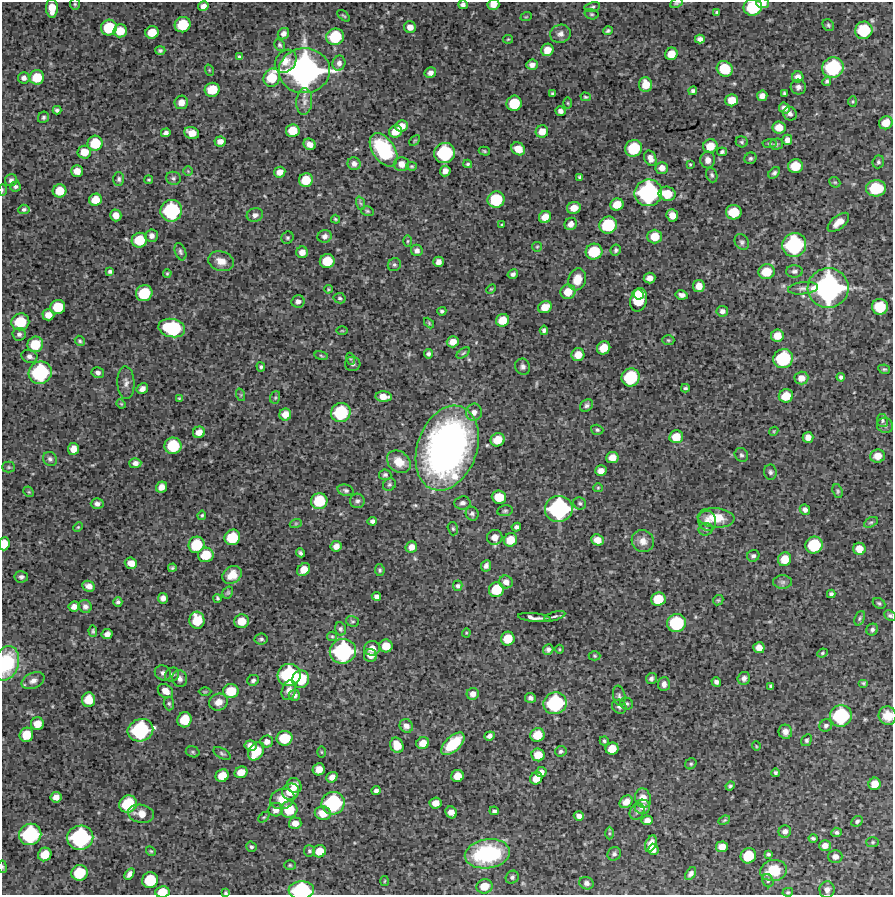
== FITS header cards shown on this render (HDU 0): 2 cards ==
NAXIS1  =                  891 /Length X axis
NAXIS2  =                  893 /Length Y axis

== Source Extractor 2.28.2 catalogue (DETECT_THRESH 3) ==
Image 891 x 893 px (HDU 0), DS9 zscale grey, 1 PNG px = 1 image px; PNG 895 x 897 px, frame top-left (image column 1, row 893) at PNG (2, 2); each listed source drawn as its Kron ellipse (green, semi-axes under 4 px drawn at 4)
Background 4560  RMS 230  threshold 699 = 3 sigma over >= 5 px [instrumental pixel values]
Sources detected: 458; all 458 listed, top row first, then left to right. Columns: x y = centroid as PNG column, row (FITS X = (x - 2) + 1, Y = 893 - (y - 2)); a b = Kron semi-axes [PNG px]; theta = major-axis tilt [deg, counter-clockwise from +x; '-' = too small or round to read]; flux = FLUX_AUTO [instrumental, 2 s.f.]
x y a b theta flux
676 3 7 4 25 2.3e+04
762 3 6 5 - 1.2e+05
75 4 6 5 - 2.4e+04
493 4 6 5 - 1.3e+05
463 5 5 4 - 5.0e+04
203 6 5 5 - 7.6e+04
592 7 8 5 12 3.3e+04
753 7 9 8 - 7.9e+05
52 8 9 6 -89 2.3e+05
717 12 4 3 - 2.2e+04
591 14 7 5 -15 2.9e+04
344 16 7 3 -39 1.8e+04
526 17 6 3 18 1.4e+04
183 25 8 7 - 5.0e+05
828 25 6 5 - 2.9e+04
410 27 6 6 - 1.3e+05
109 28 8 7 - 5.5e+05
864 30 9 8 - 7.0e+05
120 31 7 6 - 2.5e+05
608 31 5 4 - 3.0e+04
152 32 7 6 - 2.7e+05
283 34 6 5 - 6.6e+04
560 34 10 9 - 8.5e+04
335 37 9 8 - 6.1e+05
508 39 5 4 - 1.8e+04
700 39 5 4 - 6.5e+04
280 45 6 5 - 2.7e+04
547 50 6 6 - 1.8e+05
160 51 5 4 - 3.2e+04
671 54 6 6 - 2.0e+05
239 57 4 4 - 2.7e+04
286 61 12 9 52 1.4e+05
339 63 7 6 - 6.3e+04
532 65 5 5 - 7.9e+04
833 67 11 10 - 1.2e+06
725 69 8 7 - 5.1e+05
209 70 6 3 -72 1.5e+04
304 71 25 22 2 5.5e+06
430 73 6 5 - 7.4e+04
37 77 7 7 - 3.9e+05
798 77 5 5 - 9.0e+04
24 78 6 5 - 6.1e+04
272 78 9 8 - 4.2e+05
827 81 5 4 - 3.0e+04
646 85 7 6 - 2.2e+05
798 87 7 7 - 6.9e+04
212 90 7 7 - 3.6e+05
693 91 4 4 - 3.3e+04
552 93 4 3 - 2.6e+04
784 93 4 3 - 2.6e+04
762 96 5 5 - 1.0e+05
586 97 5 3 - 2.1e+04
732 100 6 6 - 2.1e+05
304 101 13 8 85 9.8e+04
853 101 5 4 - 1.8e+04
181 102 7 6 - 1.2e+05
514 103 8 7 - 4.9e+05
568 103 6 4 -89 1.7e+04
784 108 6 5 - 8.2e+04
57 110 4 4 - 3.3e+04
560 111 5 4 - 6.6e+04
790 114 7 6 - 5.5e+04
43 117 6 5 - 3.2e+04
886 123 7 6 - 2.3e+05
402 126 6 5 - 1.3e+05
779 128 6 6 - 1.9e+05
293 131 7 6 - 2.6e+05
395 131 6 6 - 1.9e+05
542 131 6 6 - 1.5e+05
166 133 5 4 - 5.0e+04
192 133 7 6 - 1.8e+05
787 140 5 5 - 9.0e+04
220 141 5 5 - 8.9e+04
415 141 6 4 45 2.0e+04
742 142 6 5 - 2.8e+04
95 143 7 7 - 4.4e+05
770 143 7 4 5 2.7e+04
310 144 6 5 - 1.1e+05
776 144 6 5 - 2.6e+04
710 146 7 6 - 2.5e+05
634 148 8 8 - 6.5e+05
518 149 7 6 - 1.7e+05
384 150 18 11 -56 1.2e+06
484 151 6 4 -16 2.3e+04
84 152 7 6 - 2.1e+05
722 152 5 4 - 3.0e+04
445 153 10 10 - 1.2e+06
650 158 8 5 -66 9.6e+04
750 158 6 5 - 3.2e+04
708 160 8 7 - 9.9e+04
878 162 6 5 - 3.4e+04
354 164 6 6 - 7.0e+04
401 164 7 7 - 1.2e+05
468 164 4 3 - 2.2e+04
690 164 3 3 - 1.5e+04
412 166 5 4 - 1.9e+04
795 166 7 7 - 3.7e+05
662 168 6 6 - 1.0e+05
77 171 6 5 - 1.4e+05
188 171 5 5 - 2.2e+04
445 171 5 5 - 9.9e+04
280 172 6 5 - 1.2e+05
774 173 7 4 43 3.8e+04
712 175 7 5 -71 3.3e+04
580 177 4 4 - 2.8e+04
173 178 7 6 - 3.8e+04
119 179 7 5 -89 3.8e+04
11 180 6 6 - 5.8e+04
149 180 4 3 - 1.8e+04
306 180 7 6 - 3.3e+05
835 182 6 5 - 2.2e+04
15 186 5 5 - 3.4e+04
876 188 10 8 5 7.4e+05
2 190 6 4 90 1.7e+04
60 191 7 6 - 3.0e+05
648 193 14 13 - 2.1e+06
667 194 8 7 - 3.2e+05
95 200 6 6 - 2.4e+05
496 200 8 8 - 6.6e+05
360 203 7 4 -70 2.7e+04
617 205 7 6 - 2.3e+05
574 208 7 6 - 1.6e+05
24 209 6 5 - 3.3e+04
171 211 11 10 - 1.3e+06
367 211 6 5 - 2.4e+04
734 212 8 7 - 4.5e+05
116 215 6 5 - 1.4e+05
255 215 8 7 - 6.3e+04
672 215 6 5 - 1.5e+05
545 217 6 6 - 1.8e+05
336 219 4 3 - 2.1e+04
838 222 13 6 39 1.4e+05
571 224 6 6 - 9.3e+04
502 225 3 3 - 1.7e+04
608 225 9 8 - 7.8e+05
151 236 6 6 - 7.1e+04
325 236 7 6 - 6.4e+04
655 236 7 7 - 2.7e+05
287 238 6 5 - 2.6e+04
139 240 8 7 - 4.2e+05
407 241 6 4 89 1.9e+04
742 242 8 6 -58 4.3e+04
794 245 12 12 - 1.6e+06
537 247 5 4 - 2.0e+04
417 250 6 5 - 6.7e+04
616 250 5 5 - 3.6e+04
180 252 9 5 -70 3.7e+04
302 252 6 6 - 1.2e+05
594 252 8 8 - 5.8e+05
221 261 13 9 -17 1.8e+05
327 261 7 7 - 3.8e+05
438 262 5 5 - 8.1e+04
394 265 7 6 - 3.4e+04
110 271 4 4 - 3.3e+04
794 271 8 6 1 5.0e+04
766 272 8 7 - 3.6e+05
167 273 4 3 - 1.8e+04
513 274 5 4 - 4.9e+04
650 278 6 5 - 1.1e+05
577 279 11 8 72 2.2e+05
699 286 6 5 - 1.5e+05
803 288 15 6 6 7.6e+04
828 288 20 20 - 4.1e+06
328 289 4 3 - 1.8e+04
491 289 6 3 43 1.6e+04
568 292 7 7 - 2.4e+05
144 293 8 8 - 5.8e+05
639 294 5 4 - 1.9e+05
682 295 6 4 -12 5.6e+04
340 298 6 5 - 2.9e+04
639 300 12 8 77 6.7e+05
298 301 7 6 - 6.1e+04
58 307 7 7 - 4.1e+05
545 307 7 6 - 2.0e+05
880 307 8 8 - 5.5e+05
442 311 4 4 - 2.8e+04
722 311 6 5 - 6.1e+04
48 315 6 5 - 1.4e+05
503 320 7 6 - 2.5e+05
20 322 9 8 - 5.8e+05
429 323 6 3 -47 1.7e+04
172 328 13 9 -12 1.3e+06
544 330 4 4 - 4.3e+04
342 331 5 3 - 1.5e+04
19 334 7 6 - 5.1e+04
777 336 6 6 - 2.0e+05
668 340 6 5 - 2.2e+04
80 341 5 4 - 2.4e+04
453 342 6 5 - 1.4e+05
35 344 8 7 - 4.1e+05
604 348 7 6 - 2.5e+05
463 353 8 3 36 2.4e+04
428 354 4 4 - 4.5e+04
578 355 6 6 - 1.9e+05
29 356 8 6 -19 6.5e+04
321 356 7 3 -10 2.0e+04
351 359 6 4 -70 2.0e+04
783 359 10 9 - 1.1e+06
353 364 7 7 - 4.3e+04
261 367 5 4 - 2.7e+04
523 367 8 7 - 5.1e+04
884 369 6 4 -10 2.9e+04
40 373 12 11 - 1.4e+06
98 373 6 5 - 5.3e+04
631 377 9 8 - 8.5e+05
841 377 4 4 - 3.5e+04
801 378 7 6 - 1.4e+05
126 383 16 8 -87 8.5e+04
685 388 4 3 - 2.4e+04
142 389 6 5 - 8.2e+04
241 395 6 4 -72 2.1e+04
786 396 7 6 - 2.9e+05
275 397 6 5 - 2.5e+04
384 397 8 5 -5 1.5e+05
179 398 4 3 - 1.8e+04
121 404 5 4 - 1.5e+04
586 405 7 5 37 4.1e+04
341 412 10 9 - 9.2e+05
474 412 8 8 - 8.5e+04
285 414 6 6 - 1.5e+05
882 421 6 5 - 3.1e+04
885 425 8 7 - 4.5e+04
597 430 6 5 - 3.0e+04
774 431 5 3 - 1.5e+04
199 432 6 5 - 1.4e+05
676 437 7 6 - 2.3e+05
808 437 5 5 - 1.2e+05
498 440 7 6 - 2.6e+05
173 446 8 8 - 6.6e+05
447 448 44 29 71 7.3e+06
73 449 6 5 - 1.4e+05
741 455 7 6 - 3.7e+04
878 456 7 6 - 1.8e+05
612 457 6 5 - 1.5e+05
50 459 7 6 - 4.3e+04
399 462 13 10 -38 2.4e+05
135 463 6 5 - 6.8e+04
9 467 6 5 - 2.7e+04
601 471 6 5 - 1.1e+05
770 472 8 6 -87 4.1e+04
385 475 6 5 - 3.5e+04
389 485 7 6 - 3.3e+04
162 487 6 5 - 1.2e+05
598 488 5 4 - 1.7e+04
346 490 8 5 -17 3.8e+04
838 491 7 5 -71 2.7e+04
29 492 6 4 -44 2.1e+04
499 497 7 6 - 3.5e+05
319 501 8 8 - 5.6e+05
357 501 7 7 - 4.8e+04
462 503 8 6 7 5.4e+04
580 503 6 6 - 3.3e+04
97 504 6 5 - 6.4e+04
559 509 14 13 - 2.1e+06
805 510 5 5 - 4.9e+04
505 511 8 5 11 2.9e+04
472 514 7 6 - 4.2e+04
202 515 4 4 - 2.3e+04
716 518 18 9 -5 3.7e+05
372 521 5 4 - 4.0e+04
707 521 10 9 - 9.5e+04
871 522 7 4 28 2.9e+04
296 523 6 4 19 1.9e+04
78 527 5 3 - 1.5e+04
516 527 5 4 - 4.1e+04
453 529 7 5 -74 2.7e+04
706 529 7 6 - 3.6e+04
232 537 8 7 - 5.3e+05
495 537 8 7 - 1.3e+05
510 540 7 6 - 2.4e+05
597 540 6 5 - 1.4e+05
643 541 11 11 - 1.4e+05
4 544 7 5 85 2.4e+05
196 545 8 8 - 5.6e+05
814 545 9 8 - 7.5e+05
336 546 5 5 - 1.0e+05
411 547 6 5 - 1.1e+05
859 549 6 6 - 1.8e+05
300 553 5 3 - 3.2e+04
206 555 8 7 - 3.9e+05
753 556 6 5 - 4.5e+04
784 559 7 6 - 2.3e+05
131 563 6 5 - 1.3e+05
486 566 6 5 - 5.4e+04
172 568 4 3 - 2.5e+04
304 570 7 5 49 1.7e+05
380 570 6 4 -81 2.5e+04
232 575 10 8 35 2.0e+05
21 577 7 5 6 4.4e+04
506 582 7 6 - 8.9e+04
783 582 9 7 0 5.2e+04
89 586 6 5 - 7.4e+04
458 586 5 4 - 3.3e+04
496 590 7 7 - 4.4e+05
228 592 6 5 - 2.6e+04
831 594 4 4 - 3.3e+04
376 596 5 4 - 5.9e+04
163 598 5 5 - 7.7e+04
217 598 4 3 - 2.8e+04
658 599 7 7 - 3.7e+05
718 600 6 4 42 2.0e+04
118 602 4 4 - 3.9e+04
879 603 7 5 -28 2.9e+04
74 606 5 5 - 8.8e+04
85 606 6 6 - 5.8e+04
555 616 11 4 16 3.4e+04
890 616 6 5 - 3.4e+04
534 618 16 4 -6 9.6e+04
860 618 8 5 68 2.8e+04
197 620 8 7 - 3.7e+05
242 621 7 7 - 2.5e+05
352 621 6 5 - 2.4e+04
676 623 9 9 - 9.2e+05
340 629 7 5 -75 3.4e+04
872 629 6 5 - 4.2e+04
93 631 6 4 -87 2.5e+04
466 633 4 4 - 1.6e+04
107 634 5 5 - 8.2e+04
332 636 5 4 - 2.3e+04
261 639 7 5 9 3.4e+04
508 639 7 6 - 3.1e+05
386 646 6 6 - 2.4e+05
372 648 8 7 - 1.2e+05
759 648 5 5 - 1.3e+05
548 649 5 5 - 4.9e+04
559 649 4 3 - 1.4e+04
343 651 13 12 - 1.8e+06
822 653 5 4 - 2.1e+04
370 655 7 6 - 1.0e+05
595 656 6 4 -1 2.0e+04
6 663 17 12 71 1.0e+06
163 673 8 7 - 5.4e+04
172 675 7 6 - 3.8e+04
289 675 11 11 - 1.5e+06
744 678 6 6 - 6.0e+04
180 679 8 7 - 6.6e+04
301 679 9 8 - 5.7e+05
651 679 6 5 - 4.4e+04
253 680 6 5 - 4.1e+04
33 681 12 7 23 8.7e+04
716 682 5 4 - 5.3e+04
863 683 5 4 - 2.4e+04
664 684 7 6 - 7.9e+04
771 686 4 3 - 2.0e+04
289 690 10 7 72 9.9e+04
165 691 8 6 -37 1.3e+05
231 691 8 7 - 3.8e+05
205 692 6 4 1 1.8e+04
473 694 6 6 - 8.7e+04
294 695 6 5 - 6.6e+04
619 696 10 6 -79 4.5e+04
530 698 5 5 - 5.0e+04
89 700 7 6 - 2.7e+05
219 702 9 8 - 1.3e+05
169 703 7 5 -87 3.1e+04
555 703 12 11 - 1.3e+06
626 704 6 6 - 3.4e+04
619 707 7 6 - 4.5e+04
841 716 11 10 - 1.3e+06
888 716 9 9 - 2.0e+05
185 720 7 7 - 3.7e+05
37 724 6 6 - 2.0e+05
406 726 7 6 - 8.2e+04
826 726 6 6 - 4.3e+04
140 730 13 11 20 1.4e+06
785 732 7 7 - 7.2e+04
26 735 7 6 - 3.2e+05
537 735 7 6 - 2.7e+05
489 736 5 4 - 6.4e+04
285 738 8 7 - 4.8e+05
807 740 6 5 - 2.7e+04
604 741 4 4 - 2.5e+04
267 742 6 6 - 8.6e+04
423 743 6 6 - 1.8e+05
453 744 14 7 44 6.1e+05
397 745 8 6 -66 2.4e+05
250 746 6 5 - 1.0e+05
756 746 5 3 - 1.3e+04
612 749 6 6 - 2.3e+05
256 751 10 7 56 4.1e+05
561 751 6 5 - 3.6e+04
193 752 7 5 -17 2.7e+04
321 752 6 3 -89 1.6e+04
222 753 9 5 -28 3.5e+04
538 755 7 6 - 2.1e+05
691 764 6 5 - 2.4e+04
319 769 6 6 - 1.5e+05
241 772 6 5 - 1.9e+05
541 772 5 5 - 7.3e+04
775 773 4 4 - 2.8e+04
222 776 7 6 - 2.4e+05
457 776 6 6 - 2.0e+05
332 777 6 5 - 8.7e+04
536 778 6 6 - 1.7e+05
875 784 6 6 - 1.8e+05
294 785 8 6 -47 1.3e+05
730 786 5 4 - 2.7e+04
376 790 4 4 - 4.3e+04
291 792 9 7 29 2.5e+05
56 797 5 5 - 1.1e+05
643 798 10 8 -73 1.6e+05
282 799 12 10 19 2.2e+05
626 802 7 5 39 1.2e+05
333 803 11 11 - 1.4e+06
436 803 6 5 - 1.4e+05
128 804 9 8 - 7.3e+05
642 807 8 7 - 9.4e+04
276 810 7 6 - 1.1e+05
289 810 8 8 - 4.0e+05
494 811 5 3 - 3.6e+04
451 812 6 5 - 1.1e+05
637 812 8 6 53 5.0e+04
323 813 8 7 - 2.2e+05
141 814 13 9 -11 1.8e+05
579 816 5 4 - 7.1e+04
264 817 6 4 43 2.1e+04
647 820 5 5 - 8.2e+04
724 820 6 4 21 2.1e+04
857 821 6 5 - 3.3e+04
295 823 6 5 - 1.2e+05
785 831 6 6 - 6.3e+04
836 832 5 4 - 3.6e+04
609 833 6 4 89 2.6e+04
30 834 11 10 - 1.3e+06
80 838 13 12 - 1.8e+06
813 838 4 3 - 2.9e+04
873 842 6 5 - 2.3e+04
651 844 9 5 68 1.2e+05
825 846 6 5 - 9.7e+04
251 847 5 5 - 3.2e+04
722 847 6 5 - 1.5e+05
653 849 5 5 - 7.8e+04
151 851 5 4 - 2.0e+04
309 851 6 5 - 2.9e+04
319 851 6 6 - 2.3e+05
45 854 7 6 - 2.7e+05
487 854 23 14 8 1.6e+06
614 854 7 6 - 4.3e+04
768 854 4 3 - 2.6e+04
748 856 8 7 - 5.1e+05
835 856 7 6 - 8.0e+04
290 865 6 5 - 2.3e+04
2 867 6 3 -81 1.8e+04
774 871 13 10 9 4.4e+05
79 873 8 7 - 5.5e+05
129 874 6 4 57 5.8e+04
691 874 7 4 54 5.3e+04
512 877 7 6 - 3.9e+04
150 880 8 8 - 5.8e+05
384 881 5 3 - 1.3e+04
768 881 7 5 -64 3.2e+04
586 883 7 6 - 5.7e+04
484 886 8 7 - 2.2e+05
301 890 13 9 3 1.4e+06
827 890 8 7 - 7.6e+04
162 892 7 5 5 3.2e+05
788 892 5 4 - 2.2e+04
226 893 3 3 - 2.2e+04
At the frame edge (FLAGS 8, measured only in part): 14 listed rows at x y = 676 3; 762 3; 493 4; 463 5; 753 7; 2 190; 4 544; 890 616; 6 663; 888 716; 2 867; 301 890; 162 892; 226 893

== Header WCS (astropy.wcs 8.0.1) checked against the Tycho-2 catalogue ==
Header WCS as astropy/WCSLIB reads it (CRVAL/CRPIX/CD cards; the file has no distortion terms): RA---TAN/DEC--TAN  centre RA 05:39:53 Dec -40:31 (84.97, -40.51 deg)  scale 1.01 arcsec/px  FOV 15.0' x 15.0'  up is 0 deg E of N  parity normal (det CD < 0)
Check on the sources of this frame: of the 60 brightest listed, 3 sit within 1.5 arcsec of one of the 3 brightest Tycho-2 stars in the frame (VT <= 12.48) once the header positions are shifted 0.21 arcsec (0.21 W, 0.03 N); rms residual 0.40 arcsec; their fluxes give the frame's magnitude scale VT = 27.73 - 2.5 log10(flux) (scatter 0.48 mag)
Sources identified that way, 3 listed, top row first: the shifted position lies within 1.5 arcsec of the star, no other Tycho-2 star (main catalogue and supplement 1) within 3.0 arcsec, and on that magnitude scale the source's flux lands within +1.5 / -3 mag of the star's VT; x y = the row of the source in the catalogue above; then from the Tycho-2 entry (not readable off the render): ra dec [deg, ICRS J2000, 3 dp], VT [Tycho-2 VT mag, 2 dp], TYC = Tycho-2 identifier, HIP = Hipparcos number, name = IAU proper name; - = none
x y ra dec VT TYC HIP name
304 71 85.025 -40.407 10.40 7601-706-1 - -
648 193 84.898 -40.441 12.48 7600-1334-1 - -
828 288 84.832 -40.468 11.20 7600-1388-1 - -